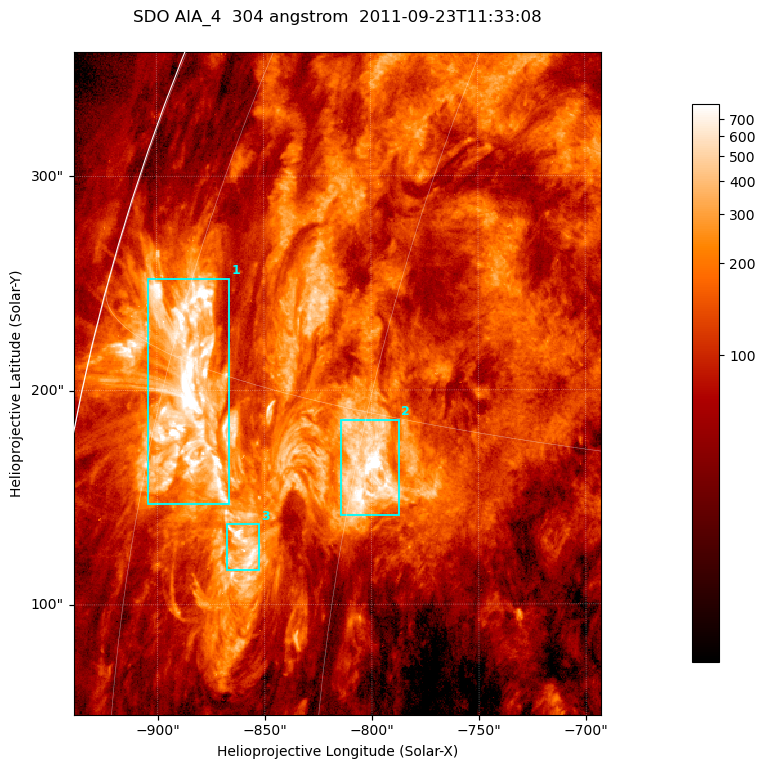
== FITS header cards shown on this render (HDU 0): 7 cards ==
TELESCOP= 'SDO     '           /
INSTRUME= 'AIA_4   '           /
WAVELNTH=                  304 /
WAVEUNIT= 'angstrom'           /
DATE-OBS= '2011-09-23T11:33:08.13' /
CTYPE1  = 'HPLN-TAN'           /
CTYPE2  = 'HPLT-TAN'           /

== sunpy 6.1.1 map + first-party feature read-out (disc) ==
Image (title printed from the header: SDO AIA_4  304 angstrom  2011-09-23T11:33:08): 410 x 515 px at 0.6 arcsec/px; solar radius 956 arcsec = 1593 px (partial field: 2.5% of the solar disc is inside the frame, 95% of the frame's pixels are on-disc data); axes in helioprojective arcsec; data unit not stated in the header (colour bar unlabelled)
Pointing: header CRPIX1/2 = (2058.21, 2041.36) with CRVAL1/2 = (0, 0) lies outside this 410 x 515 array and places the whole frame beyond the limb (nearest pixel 1.41 R_sun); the SolarSoft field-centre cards XCEN/YCEN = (-815.8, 203.1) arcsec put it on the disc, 1305 arcsec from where CRPIX/CRVAL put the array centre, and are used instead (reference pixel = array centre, CRVAL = XCEN/YCEN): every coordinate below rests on XCEN/YCEN
Orientation: roll -0.132 deg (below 1 deg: not rotated)
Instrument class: DISC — disc imager (sunpy class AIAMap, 304 A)
Bright regions (active regions / flare kernels): reference = the on-disc median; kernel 3 px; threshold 5 sigma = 340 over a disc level ~109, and >= 1.15x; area >= 211 px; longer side >= 5 px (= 3 arcsec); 3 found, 3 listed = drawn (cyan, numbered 1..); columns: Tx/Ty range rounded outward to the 2 arcsec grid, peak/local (2 s.f.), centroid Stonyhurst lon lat
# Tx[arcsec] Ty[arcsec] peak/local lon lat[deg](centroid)
1 -904..-866 146..252 14 -73 +15
2 -814..-786 140..186 12 -59 +13
3 -868..-852 116..138 12 -66 +11
Off-limb structures (1.02-1.3 R_sun): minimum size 105 px: none found